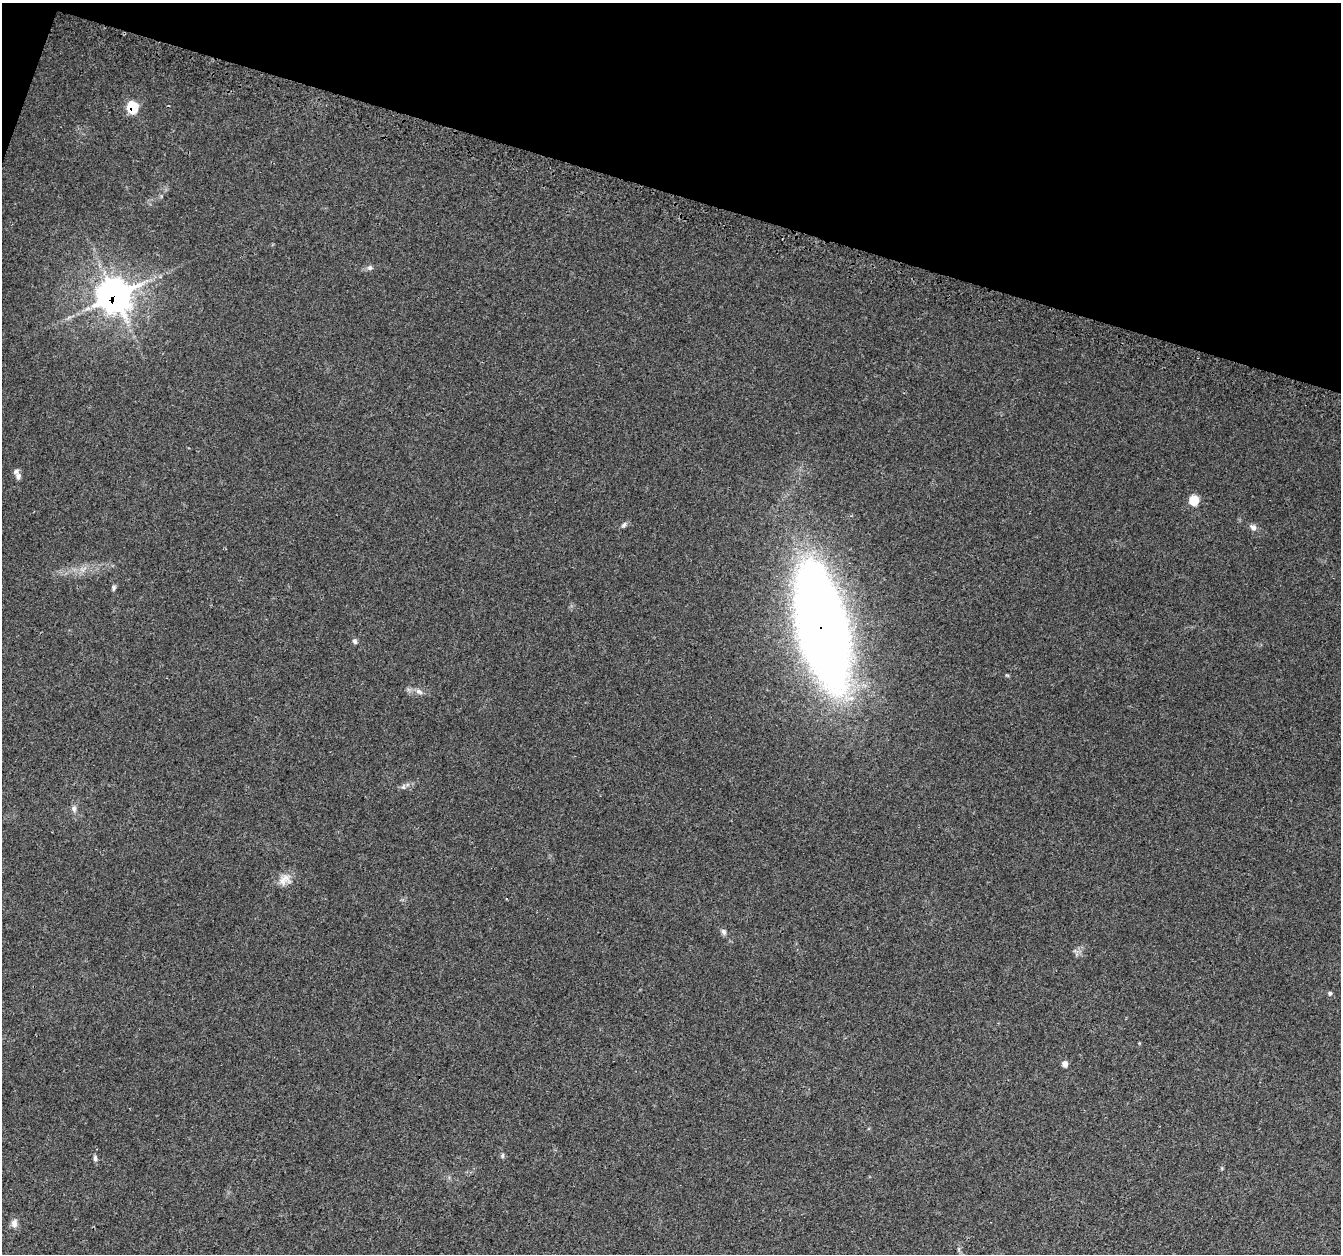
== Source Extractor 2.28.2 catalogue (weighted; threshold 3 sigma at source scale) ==
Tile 2 of 4 x 4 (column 2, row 1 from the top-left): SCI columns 1371-2709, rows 4094-5345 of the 5408 x 5619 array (HDU 1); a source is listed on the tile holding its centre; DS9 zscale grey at full resolution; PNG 1343 x 1256 px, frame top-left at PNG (2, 3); no overlay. Shown black and unused: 16% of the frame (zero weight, under 3 of 4 exposures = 4% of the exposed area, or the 3 px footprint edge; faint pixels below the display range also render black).
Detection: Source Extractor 2.28.2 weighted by HDU 2 'WHT'; one run over the whole footprint, this tile lists its part. Background 0.0279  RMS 0.0034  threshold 0.0155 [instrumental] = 3 sigma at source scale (4.5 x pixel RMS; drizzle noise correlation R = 1.50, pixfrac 1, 0.0396/0.0396 arcsec/px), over >= 5 px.
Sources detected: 20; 1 inside a brighter listed object's ellipse — not listed separately; the other 19 listed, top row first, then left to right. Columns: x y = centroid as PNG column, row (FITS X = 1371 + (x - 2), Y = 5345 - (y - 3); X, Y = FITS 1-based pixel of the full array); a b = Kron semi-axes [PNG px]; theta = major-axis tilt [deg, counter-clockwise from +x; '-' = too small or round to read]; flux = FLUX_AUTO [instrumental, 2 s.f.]
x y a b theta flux
132 107 8 6 -75 16
370 268 7 6 - 0.84
114 296 13 12 - 410
18 476 10 7 -74 1.3
1194 500 7 6 - 9.6
624 525 9 5 45 0.83
1253 527 10 7 -34 1.4
114 588 7 5 74 0.64
822 626 102 38 -77 410
355 641 7 5 -71 0.82
419 692 11 6 -31 1.4
74 809 9 6 84 1.1
285 879 18 12 37 3.6
724 932 9 6 -58 0.96
1330 993 5 5 - 0.6
1065 1064 6 6 - 1.6
502 1156 7 5 73 0.57
95 1158 9 5 -76 0.82
14 1223 12 8 78 1.8
Overlapping masked pixels (flux is a lower limit): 3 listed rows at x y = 132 107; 114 296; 822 626